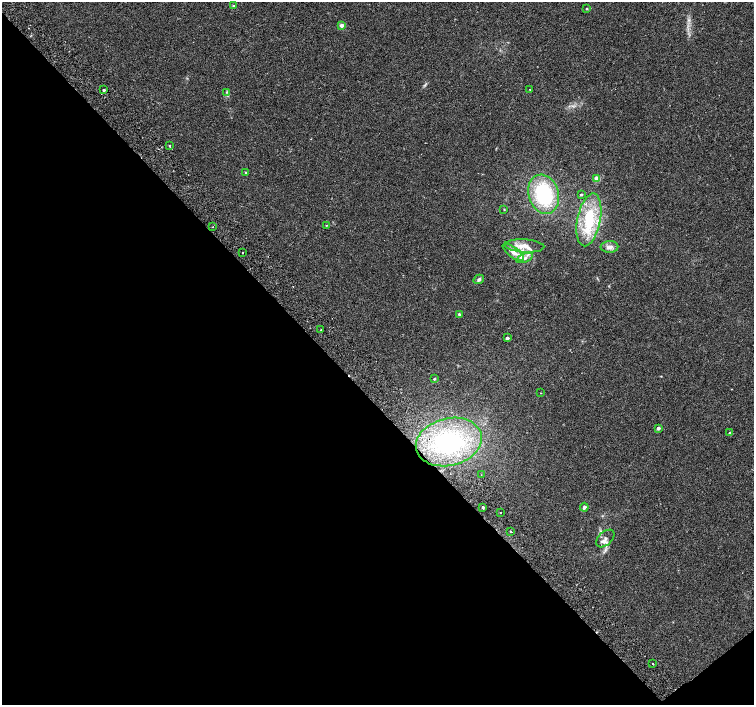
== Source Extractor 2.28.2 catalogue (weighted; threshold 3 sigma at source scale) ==
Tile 14 of 4 x 4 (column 2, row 4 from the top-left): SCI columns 1555-3057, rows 253-1657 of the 6109 x 6061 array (HDU 1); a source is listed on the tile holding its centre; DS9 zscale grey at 2 x 2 block average (1 PNG px = mean of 2 x 2 image px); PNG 756 x 707 px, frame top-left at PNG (2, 2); each listed source drawn as its Kron ellipse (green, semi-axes under 4 px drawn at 4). Shown black and unused: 44% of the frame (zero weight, under 2 of 3 exposures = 3% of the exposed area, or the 3 px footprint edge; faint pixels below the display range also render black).
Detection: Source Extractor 2.28.2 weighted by HDU 2 'WHT'; one run over the whole footprint, this tile lists its part. Background 0.1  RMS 0.0088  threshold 0.0396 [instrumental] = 3 sigma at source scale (4.5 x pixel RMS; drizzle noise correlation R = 1.50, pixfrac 1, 0.0396/0.0396 arcsec/px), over >= 5 px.
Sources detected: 44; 2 cosmic-ray / hot-pixel residue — neither listed nor drawn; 6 inside a brighter listed object's ellipse — not listed separately; the other 36 listed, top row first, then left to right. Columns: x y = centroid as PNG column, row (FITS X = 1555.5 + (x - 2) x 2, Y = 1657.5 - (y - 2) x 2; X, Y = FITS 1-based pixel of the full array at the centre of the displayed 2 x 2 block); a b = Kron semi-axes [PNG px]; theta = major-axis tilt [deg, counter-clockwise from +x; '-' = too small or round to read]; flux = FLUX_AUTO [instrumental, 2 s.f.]
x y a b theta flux
234 6 3 2 - 2.6
587 8 3 3 - 1.5
342 25 2 2 - 20
530 89 2 2 - 1.1
104 90 2 2 - 4
227 92 3 3 - 2
170 146 2 2 - 6.7
246 172 2 2 - 1.2
597 179 3 2 - 35
544 194 20 15 -73 150
581 194 3 2 - 2.1
504 209 3 2 - 1
589 220 27 11 79 88
326 225 2 2 - 1.2
212 227 2 2 - 1.2
524 246 20 6 -3 22
609 247 9 6 0 9.2
513 252 12 5 -36 13
242 253 2 2 - 2.4
525 258 8 4 22 7.6
479 279 5 4 - 4.8
459 314 3 3 - 2.3
321 330 2 2 - 1.3
507 338 2 2 - 6.8
434 379 3 3 - 1.6
541 393 2 2 - 0.75
658 428 3 2 - 9
730 433 3 2 - 2.5
449 442 33 23 14 170
481 475 2 2 - 0.89
483 507 2 2 - 20
584 507 4 3 - 6.2
500 513 2 2 - 7.1
511 532 2 2 - 6.4
605 538 11 6 43 8.5
653 664 2 2 - 11
Diffuse or blended objects may show on this block-average render without a row.